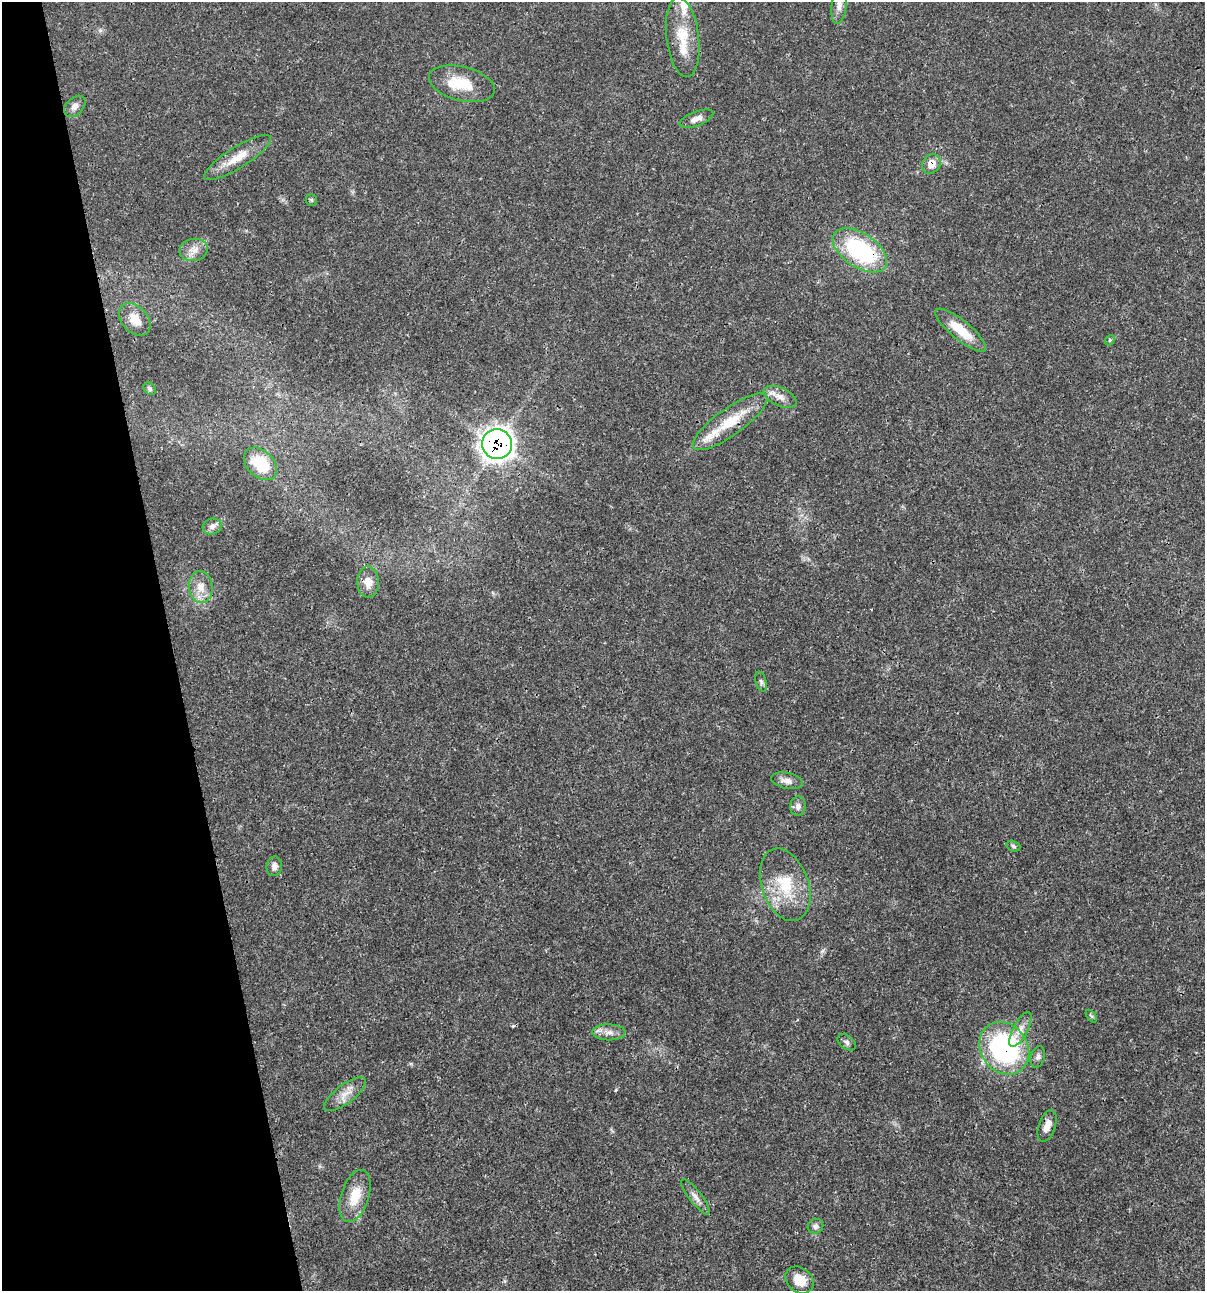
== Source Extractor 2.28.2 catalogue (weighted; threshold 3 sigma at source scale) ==
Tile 5 of 4 x 4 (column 1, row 2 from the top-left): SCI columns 100-1302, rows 2581-3869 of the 4960 x 5159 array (HDU 1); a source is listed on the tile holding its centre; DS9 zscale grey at full resolution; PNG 1207 x 1293 px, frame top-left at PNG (2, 2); each listed source drawn as its Kron ellipse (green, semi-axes under 4 px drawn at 4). Shown black and unused: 14% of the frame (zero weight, under 3 of 4 exposures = <1% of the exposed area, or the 3 px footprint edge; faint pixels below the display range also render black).
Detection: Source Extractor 2.28.2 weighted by HDU 2 'WHT'; one run over the whole footprint, this tile lists its part. Background 0.017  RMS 0.0016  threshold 0.00737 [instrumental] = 3 sigma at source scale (4.5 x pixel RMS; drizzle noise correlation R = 1.50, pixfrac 1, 0.0396/0.0396 arcsec/px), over >= 5 px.
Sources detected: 42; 3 inside a brighter listed object's ellipse — not listed separately; the other 39 listed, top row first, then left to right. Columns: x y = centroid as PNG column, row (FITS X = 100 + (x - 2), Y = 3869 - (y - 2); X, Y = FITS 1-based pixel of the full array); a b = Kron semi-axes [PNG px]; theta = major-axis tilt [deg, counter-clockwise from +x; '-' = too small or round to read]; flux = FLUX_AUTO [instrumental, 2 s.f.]
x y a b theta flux
839 4 20 7 82 1.2
683 37 40 16 -83 4.9
462 84 34 17 -14 5
75 106 12 8 44 0.89
696 119 18 7 21 1.1
237 158 39 10 32 3.3
931 164 10 8 57 1.9
311 200 6 5 - 0.24
194 250 14 11 9 1.5
860 250 31 17 -34 19
135 320 18 13 -49 2.5
961 330 32 9 -39 4.4
1110 340 6 4 46 0.2
150 389 7 5 -47 0.29
780 397 17 9 -25 1.4
730 422 45 13 36 5.7
497 444 15 14 - 130
261 464 19 13 -44 6.4
212 526 9 8 - 0.69
368 582 16 11 -88 1.5
201 587 16 12 -84 2
761 682 10 5 -74 0.4
787 781 16 8 -11 1
798 806 9 8 - 0.71
1013 846 7 5 -19 0.34
274 866 10 7 82 0.78
785 885 37 23 -71 7.3
1091 1016 7 4 -53 0.26
1020 1029 19 7 62 1.4
609 1032 16 8 -1 1.2
847 1042 10 6 -36 0.53
1004 1048 28 23 -53 32
1038 1057 11 7 75 0.58
345 1094 25 9 37 1.9
1047 1126 16 8 71 1.5
355 1196 27 14 72 3.7
695 1197 22 6 -52 1.1
815 1226 8 7 - 0.52
799 1280 15 12 -39 2.8
Overlapping masked pixels (flux is a lower limit): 6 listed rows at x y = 931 164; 860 250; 730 422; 497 444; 1004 1048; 1047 1126
Isophote crosses this tile's border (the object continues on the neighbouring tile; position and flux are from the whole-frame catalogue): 1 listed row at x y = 839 4